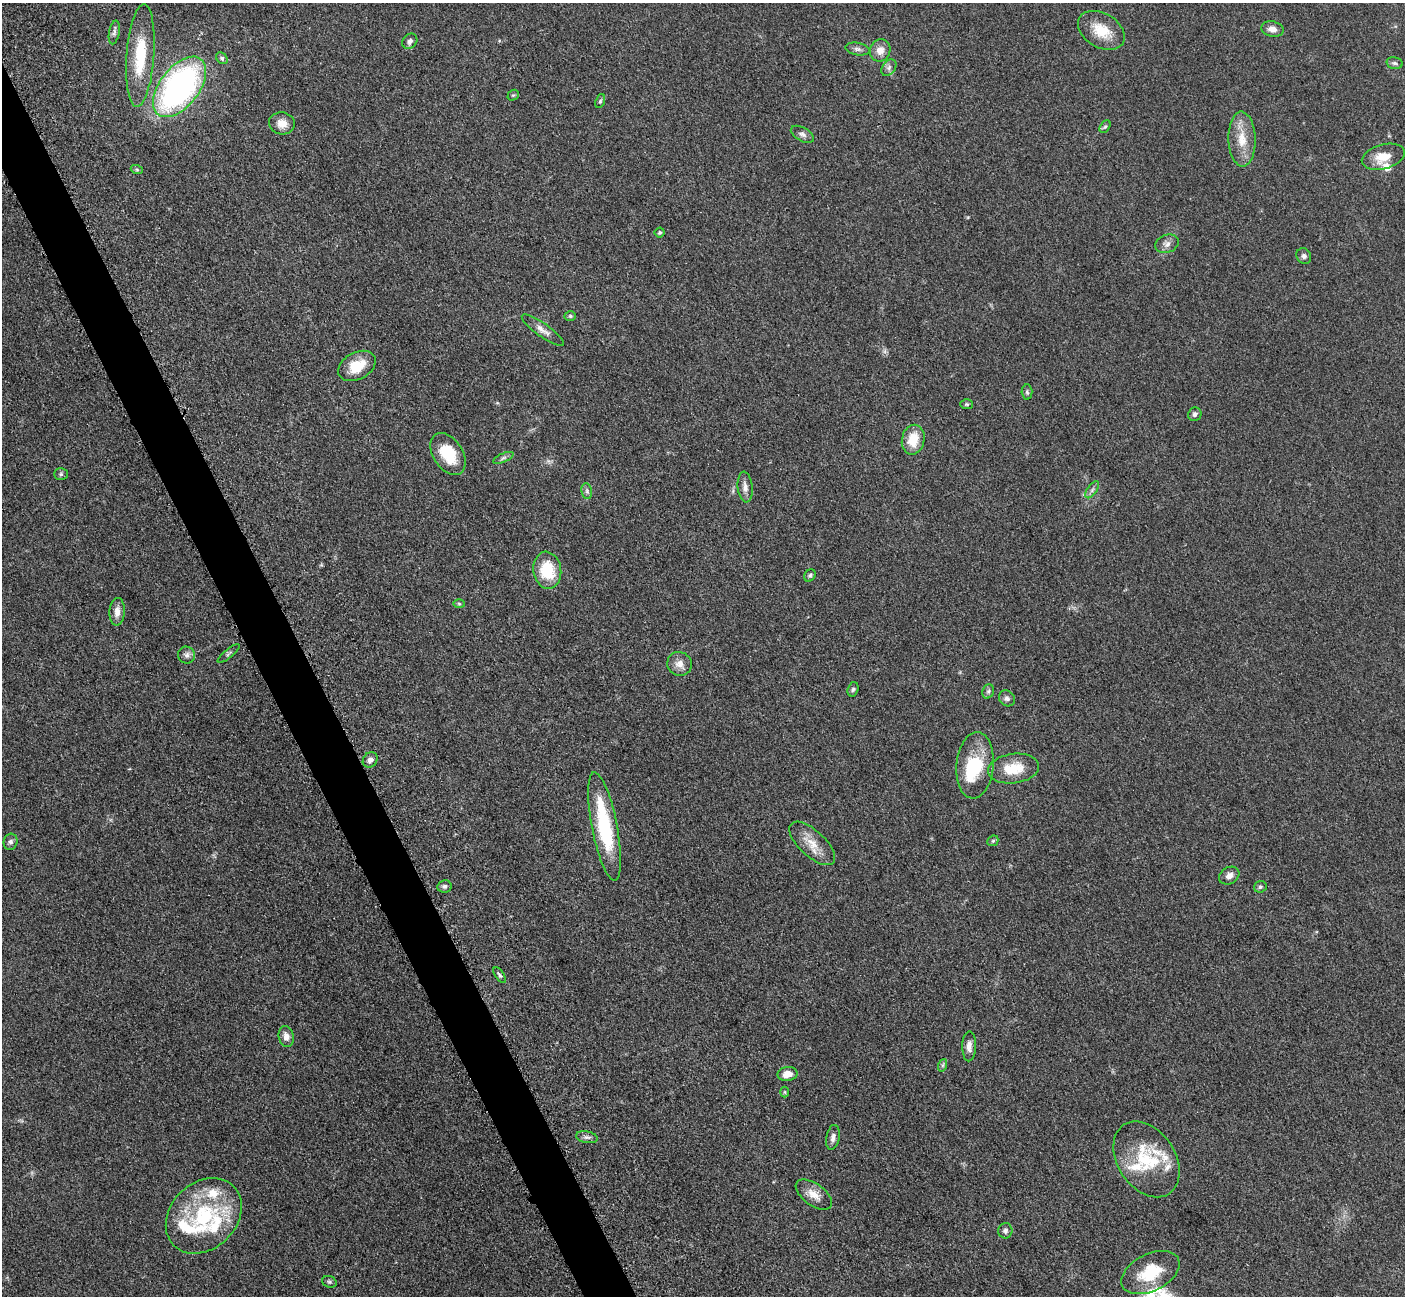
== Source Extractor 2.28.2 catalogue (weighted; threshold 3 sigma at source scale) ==
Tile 11 of 4 x 4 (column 3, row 3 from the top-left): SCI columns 2827-4229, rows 1591-2884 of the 5699 x 5661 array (HDU 1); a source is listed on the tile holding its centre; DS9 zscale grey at full resolution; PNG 1407 x 1298 px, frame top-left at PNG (2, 3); each listed source drawn as its Kron ellipse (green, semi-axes under 4 px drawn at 4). Shown black and unused: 3% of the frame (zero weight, under 3 of 5 exposures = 4% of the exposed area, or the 3 px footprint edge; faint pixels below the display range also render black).
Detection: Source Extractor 2.28.2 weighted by HDU 2 'WHT'; one run over the whole footprint, this tile lists its part. Background 0.0529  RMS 0.0055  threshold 0.0249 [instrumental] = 3 sigma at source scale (4.5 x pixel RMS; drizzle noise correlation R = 1.50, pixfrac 1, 0.05/0.05 arcsec/px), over >= 5 px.
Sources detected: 77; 1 inside a brighter object's white glare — neither listed nor drawn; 7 inside a brighter listed object's ellipse — not listed separately; the other 69 listed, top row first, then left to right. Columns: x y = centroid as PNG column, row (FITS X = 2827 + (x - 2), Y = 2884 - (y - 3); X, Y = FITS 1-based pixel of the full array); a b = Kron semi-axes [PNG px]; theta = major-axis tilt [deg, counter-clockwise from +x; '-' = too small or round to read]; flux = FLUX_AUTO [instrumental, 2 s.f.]
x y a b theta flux
1272 29 11 7 -13 3.8
1101 30 25 17 -30 14
114 32 12 5 80 1.7
410 41 8 6 45 2.1
857 49 12 6 -9 2.1
880 50 11 10 - 5
140 56 51 14 86 27
222 58 6 5 - 1.2
1394 63 8 6 -15 1.3
889 68 9 6 51 1.7
179 87 35 19 52 170
513 95 6 5 - 0.78
600 101 7 4 69 0.91
282 123 13 11 -12 5.7
1105 127 7 4 61 0.99
802 134 12 6 -29 2.1
1242 139 27 13 -88 12
1383 157 22 12 16 10
137 170 6 4 -19 0.74
660 232 5 5 - 0.96
1167 244 12 9 20 2.9
1304 256 8 7 - 1.9
570 316 5 5 - 0.94
543 330 25 6 -36 3.8
357 366 20 13 29 14
1027 392 7 5 -87 1.1
967 404 6 5 - 0.84
1195 414 7 6 - 1.7
913 440 15 11 78 12
448 454 23 14 -57 18
503 458 11 4 24 1.4
61 474 7 6 - 1.1
745 487 15 7 -85 3.4
1092 490 10 5 55 1.8
587 491 8 5 -82 1.4
547 570 18 14 -81 20
810 575 6 5 - 1
459 604 6 4 -2 0.7
117 612 14 8 87 4.5
229 654 14 3 39 1.1
186 655 9 8 - 2.3
680 664 12 11 - 4.6
853 689 7 5 73 1.1
988 691 7 5 68 1.3
1007 698 8 7 - 2.1
370 760 8 7 - 2.7
975 765 33 18 85 28
1014 769 26 14 8 15
605 826 55 12 -79 47
993 841 6 5 - 0.9
11 842 8 7 - 1.8
812 843 29 13 -43 9.5
1229 876 11 8 31 3.1
444 886 7 6 - 1.4
1260 887 6 5 - 1.1
500 975 9 4 -56 1.2
286 1036 10 7 -78 3.8
969 1046 15 7 89 3.4
943 1065 6 4 71 1
787 1074 10 7 10 5.6
785 1092 5 3 - 0.58
587 1137 11 6 -11 1.8
833 1137 12 6 80 2.8
1146 1159 41 29 -57 33
814 1195 21 11 -36 6.5
204 1216 42 33 45 52
1005 1231 8 7 - 1.6
1150 1273 31 18 27 22
329 1282 7 5 -20 1.1